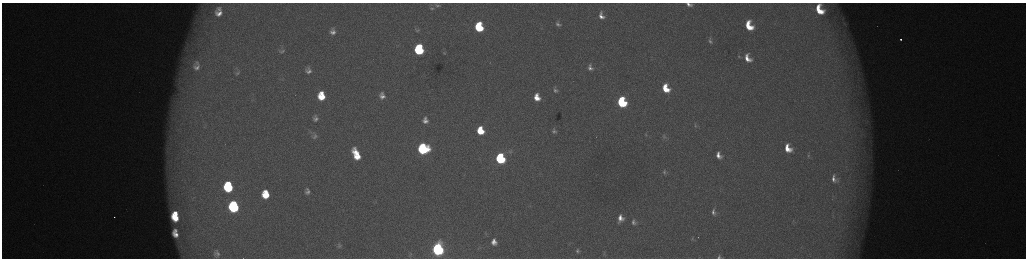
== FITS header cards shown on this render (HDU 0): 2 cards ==
NAXIS1  =                 2048 /fastest changing axis
NAXIS2  =                  512 /next to fastest changing axis

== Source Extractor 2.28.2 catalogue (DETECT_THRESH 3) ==
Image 2048 x 512 px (HDU 0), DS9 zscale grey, zoomed out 1/2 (1 PNG px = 2 x 2 image px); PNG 1028 x 260 px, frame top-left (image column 1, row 511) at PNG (2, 3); no overlay
Background 173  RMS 1.9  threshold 5.83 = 3 sigma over >= 5 px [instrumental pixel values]
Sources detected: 77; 6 cannot appear on this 1/2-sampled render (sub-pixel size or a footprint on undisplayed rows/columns) and are not listed; the other 71 listed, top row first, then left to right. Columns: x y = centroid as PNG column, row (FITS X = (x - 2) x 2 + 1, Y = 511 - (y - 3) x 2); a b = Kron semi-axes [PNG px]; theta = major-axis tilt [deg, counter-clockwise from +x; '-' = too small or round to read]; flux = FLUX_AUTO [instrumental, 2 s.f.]
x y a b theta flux
689 4 5 3 - 1500
437 5 8 5 -12 1000
432 8 6 4 0 720
219 9 4 4 - 1000
819 10 9 6 -62 10000
219 13 6 5 - 2600
601 16 10 7 -70 3300
558 24 11 8 -57 2300
844 24 6 4 -38 610
749 26 10 7 -67 12000
479 27 7 6 - 23000
417 30 6 4 8 610
333 31 9 7 88 2500
901 39 2 2 - 1400
710 41 10 6 -68 1600
419 48 4 3 - 7700
282 51 10 5 26 1500
419 51 7 6 - 33000
444 53 4 3 - 350
739 56 6 4 -73 710
748 58 12 8 -62 5700
197 63 10 8 -67 2900
197 67 14 11 -31 5400
590 67 11 8 -67 3000
308 71 6 5 - 1900
237 73 9 5 34 1100
666 88 9 6 -64 10000
555 90 8 6 -68 1600
382 94 6 5 - 890
321 96 7 6 - 10000
382 96 6 5 - 1900
537 97 7 5 -72 5300
622 102 7 6 - 42000
315 119 5 4 - 1300
425 120 8 6 -81 2600
695 126 7 5 -77 870
480 131 7 6 - 12000
554 131 5 4 - 930
646 135 5 5 - 730
315 136 8 5 86 1100
664 137 9 7 -86 1800
788 148 8 6 -61 6900
423 149 7 7 - 59000
510 152 7 4 -11 880
356 154 11 6 -66 11000
719 155 8 6 -64 3300
808 156 6 4 -85 580
500 158 7 6 - 51000
664 172 9 6 -80 1400
834 179 9 6 -69 2200
228 187 8 7 - 36000
307 191 6 4 -89 1400
265 194 7 6 - 11000
233 206 8 6 -83 62000
713 212 10 6 -82 2100
175 213 4 3 - 3900
114 217 2 1 - 350
175 218 7 5 -42 9900
620 218 10 7 84 4100
634 222 10 8 -66 2300
175 231 4 2 - 1200
175 234 7 4 -53 3200
698 237 2 2 - 180
692 239 8 4 76 1000
494 242 7 5 -76 3100
340 246 7 5 11 830
438 249 7 6 - 130000
577 251 5 4 - 880
217 253 9 7 -82 1900
410 255 5 4 - 580
719 257 5 4 - 850
At the frame edge (FLAGS 8, measured only in part): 2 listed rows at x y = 689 4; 719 257
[6 sub-pixel or undisplayed-footprint detections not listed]